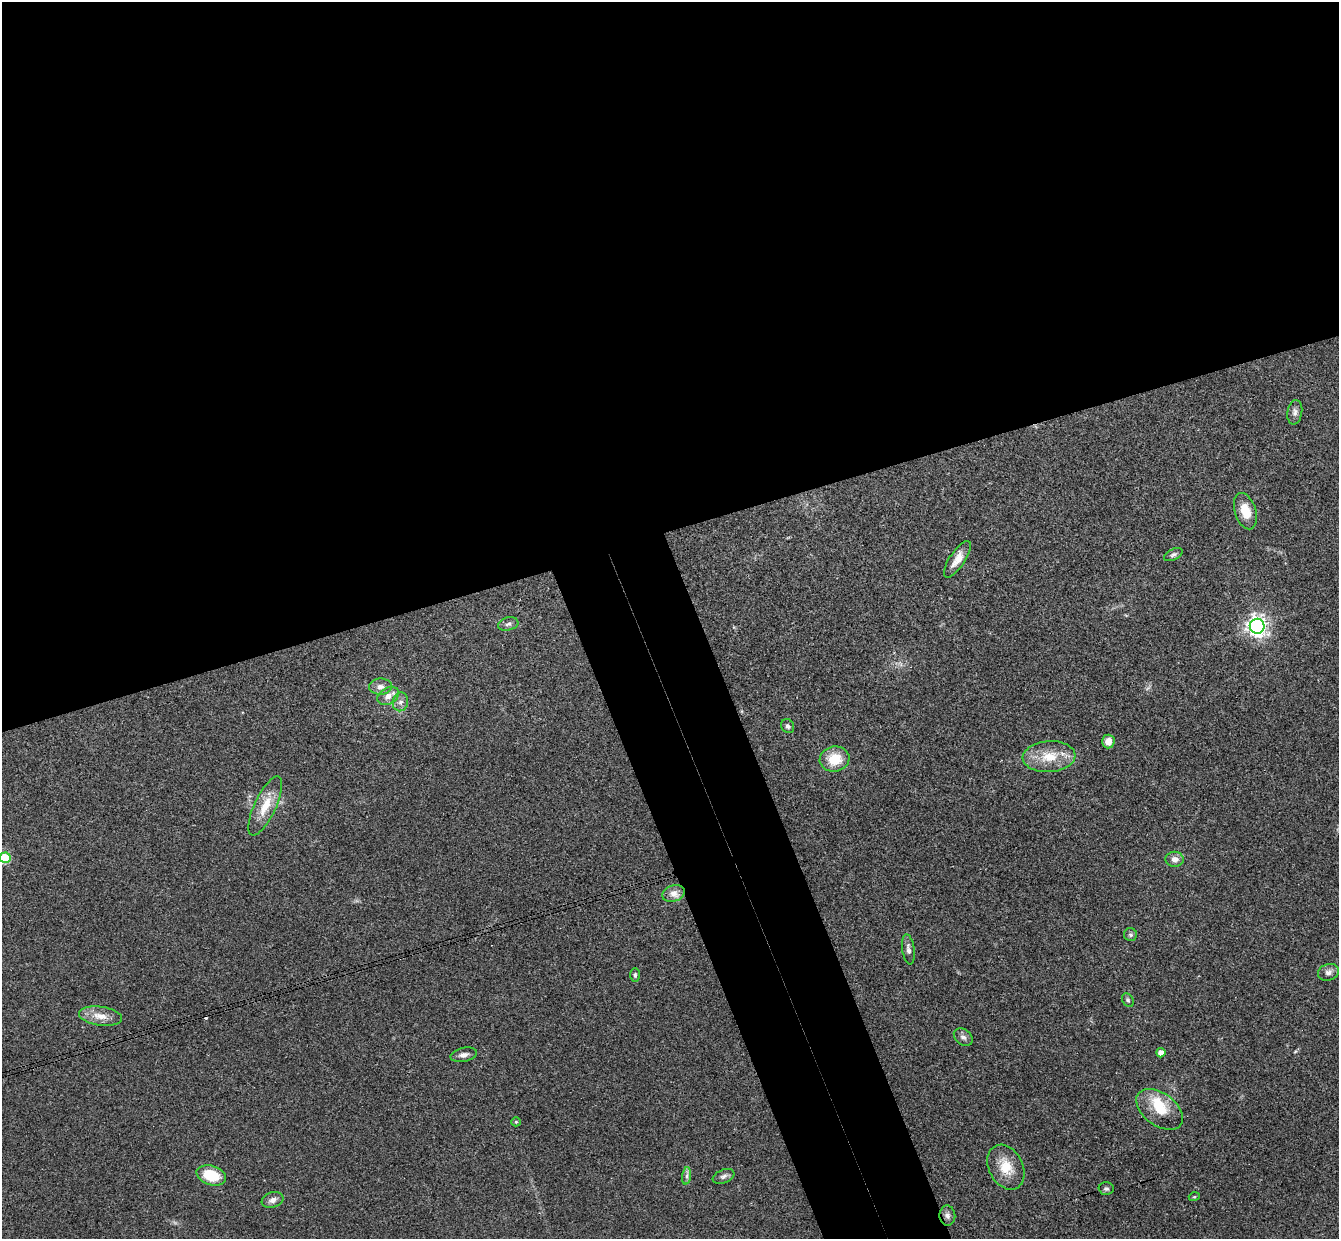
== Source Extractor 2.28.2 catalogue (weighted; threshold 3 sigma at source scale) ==
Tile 2 of 4 x 4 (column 2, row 1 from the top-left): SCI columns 1394-2730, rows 3882-5118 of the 5460 x 5411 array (HDU 1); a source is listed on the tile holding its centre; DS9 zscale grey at full resolution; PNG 1341 x 1241 px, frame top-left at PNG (2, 2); each listed source drawn as its Kron ellipse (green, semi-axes under 4 px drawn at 4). Shown black and unused: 48% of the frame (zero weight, under 3 of 4 exposures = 6% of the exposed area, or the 3 px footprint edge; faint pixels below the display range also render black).
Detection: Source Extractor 2.28.2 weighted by HDU 2 'WHT'; one run over the whole footprint, this tile lists its part. Background 0.063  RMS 0.0051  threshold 0.023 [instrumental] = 3 sigma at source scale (4.5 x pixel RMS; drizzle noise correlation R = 1.50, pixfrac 1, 0.05/0.05 arcsec/px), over >= 5 px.
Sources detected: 38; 1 inside a brighter object's white glare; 1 cosmic-ray / hot-pixel residue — neither listed nor drawn; the other 36 listed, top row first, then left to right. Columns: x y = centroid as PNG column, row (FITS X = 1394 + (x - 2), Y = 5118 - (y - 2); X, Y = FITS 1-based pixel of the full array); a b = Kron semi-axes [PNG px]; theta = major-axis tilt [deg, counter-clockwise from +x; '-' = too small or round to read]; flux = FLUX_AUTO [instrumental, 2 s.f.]
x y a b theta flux
1295 412 12 7 81 2.2
1245 511 19 10 -72 9.5
1173 555 10 5 27 1.3
957 559 21 7 57 5.4
508 624 10 6 16 1.7
1257 626 7 7 - 300
380 686 11 8 1 3
388 696 11 8 32 4.3
400 702 9 7 78 2.4
788 726 7 6 - 1.3
1108 742 7 6 - 4.2
1049 757 26 15 4 13
835 759 15 12 9 12
265 806 32 10 65 11
5 858 5 5 - 30
1175 859 9 7 -1 3.2
673 893 11 8 18 3.3
1130 935 6 6 - 1.1
908 949 15 6 -82 2.1
1328 972 11 8 16 2.5
635 975 7 5 -90 0.91
1128 1000 7 5 -61 1
101 1016 22 9 -8 6.5
963 1037 10 7 -39 2
1161 1053 4 4 - 3.6
464 1055 13 7 12 2.5
1160 1109 26 16 -36 14
516 1122 5 4 - 0.58
1006 1167 24 17 -63 11
211 1175 15 9 -17 16
687 1176 9 4 82 1.4
724 1176 11 6 22 1.8
1106 1189 7 6 - 1.2
1194 1197 5 3 - 0.52
272 1200 11 7 19 2.5
947 1215 10 8 -84 2
Isophote crosses this tile's border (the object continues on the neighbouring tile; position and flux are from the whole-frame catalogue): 1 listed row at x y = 5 858